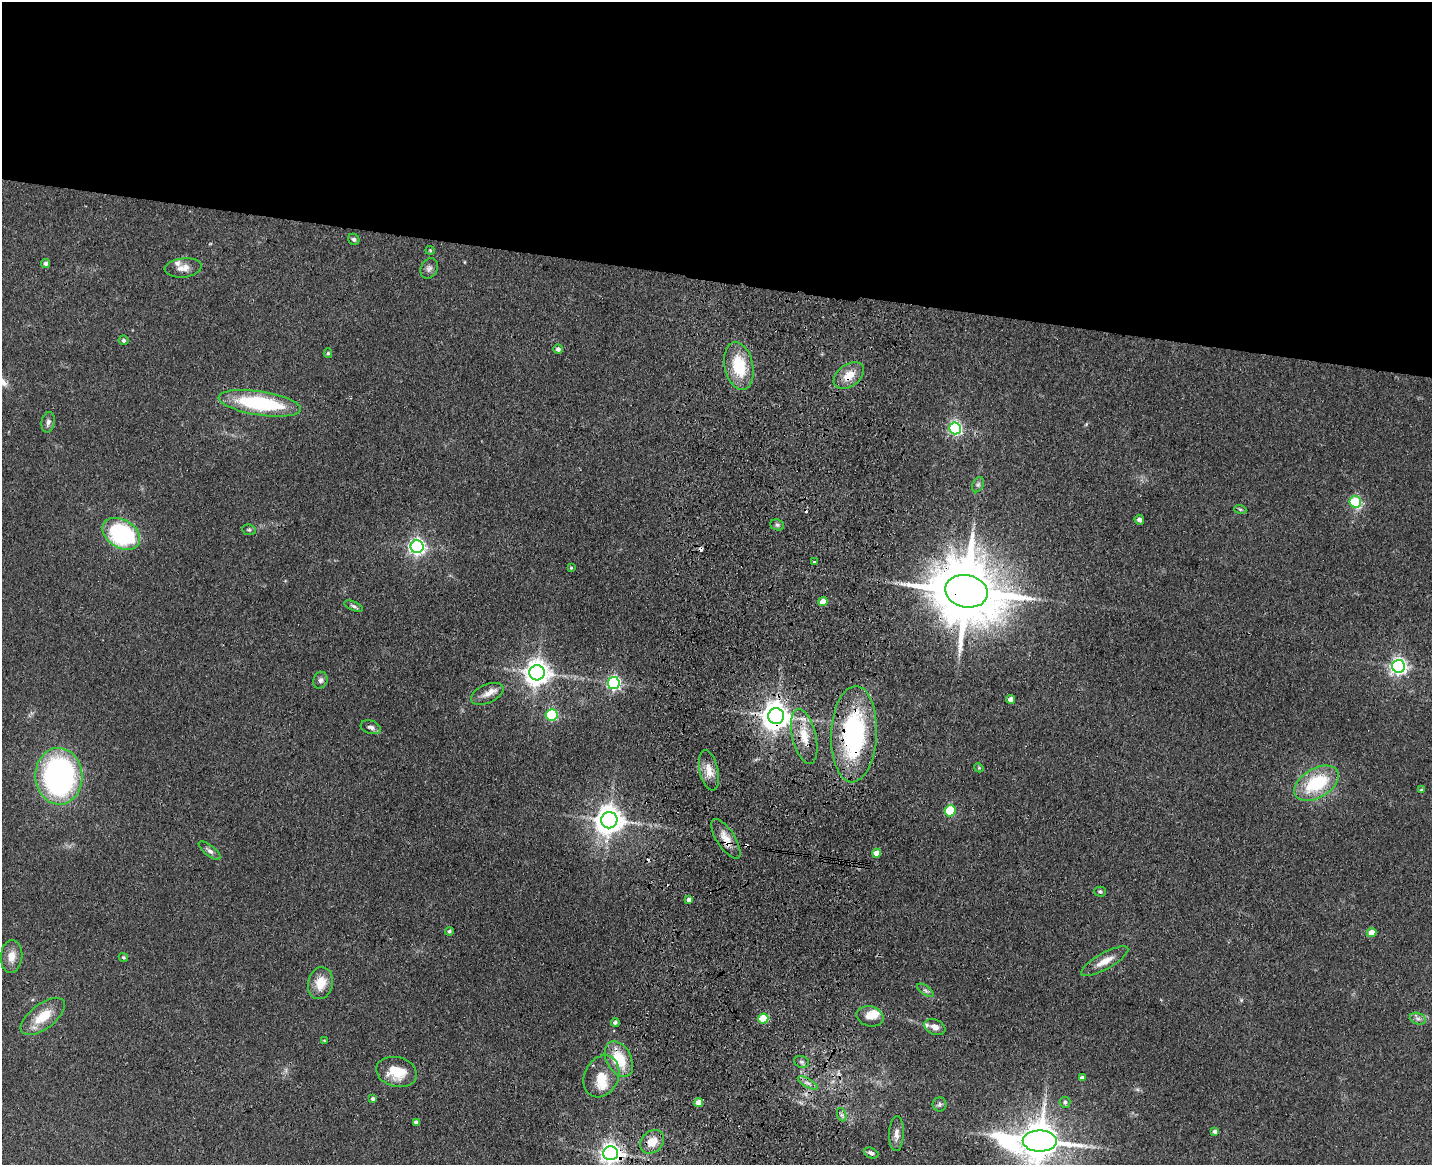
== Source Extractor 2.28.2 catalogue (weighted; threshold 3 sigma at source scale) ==
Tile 2 of 3 x 4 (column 2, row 1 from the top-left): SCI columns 1764-3193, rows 3507-4669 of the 4844 x 4686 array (HDU 1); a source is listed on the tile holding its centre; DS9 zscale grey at full resolution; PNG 1434 x 1167 px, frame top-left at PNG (2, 2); each listed source drawn as its Kron ellipse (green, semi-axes under 4 px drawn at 4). Shown black and unused: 24% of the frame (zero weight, under 3 of 4 exposures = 6% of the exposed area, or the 3 px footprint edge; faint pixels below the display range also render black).
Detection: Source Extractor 2.28.2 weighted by HDU 2 'WHT'; one run over the whole footprint, this tile lists its part. Background 0.0939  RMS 0.0065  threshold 0.0295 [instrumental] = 3 sigma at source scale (4.5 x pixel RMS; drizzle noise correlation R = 1.50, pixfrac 1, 0.05/0.05 arcsec/px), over >= 5 px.
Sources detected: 90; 4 cosmic-ray / hot-pixel residue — neither listed nor drawn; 5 inside a brighter listed object's ellipse — not listed separately; the other 81 listed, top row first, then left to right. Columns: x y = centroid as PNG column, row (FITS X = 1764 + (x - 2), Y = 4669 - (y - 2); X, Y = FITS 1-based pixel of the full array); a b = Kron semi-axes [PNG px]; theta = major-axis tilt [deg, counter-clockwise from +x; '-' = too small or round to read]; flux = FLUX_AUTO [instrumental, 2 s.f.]
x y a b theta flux
354 239 6 5 - 1.4
430 250 4 4 - 0.73
45 263 4 4 - 2.2
183 268 18 9 6 5.7
429 268 11 8 64 2.8
123 340 5 5 - 1.3
558 349 4 4 - 2.4
328 353 5 4 - 0.89
739 366 24 14 -78 26
849 375 17 11 37 11
260 403 41 12 -9 64
48 422 10 6 79 2.4
955 428 6 6 - 130
978 485 8 5 63 1.6
1355 502 6 5 - 38
1240 509 6 4 -19 0.94
1139 520 5 5 - 2.3
777 525 7 5 -21 1.6
249 530 7 5 -10 1.2
121 534 20 14 -31 81
417 547 6 6 - 240
814 562 3 3 - 1.2
571 568 3 3 - 0.71
966 591 21 16 -12 6800
823 602 4 4 - 9.5
354 606 10 4 -24 1.6
1399 666 6 6 - 240
537 673 7 7 - 670
320 680 8 7 - 2.2
614 683 6 6 - 130
487 694 17 9 24 5.1
1011 699 4 4 - 4
551 715 6 6 - 58
776 716 8 8 - 880
371 727 10 6 -17 2.5
854 734 48 23 87 100
804 736 28 12 -76 15
979 768 5 3 - 0.67
709 770 20 9 -77 8.2
59 776 28 23 -87 160
1316 783 24 14 30 40
1421 790 4 4 - 0.75
950 811 5 5 - 31
609 820 8 8 - 830
726 839 23 9 -57 8.2
210 851 13 5 -38 2.4
877 853 4 4 - 7.5
1100 892 6 5 - 1.3
689 900 4 4 - 2.7
449 931 4 4 - 1.1
1371 932 5 4 - 6.9
11 956 16 11 85 7.7
123 957 5 4 - 1
1105 961 26 8 29 8.3
320 983 16 12 77 12
925 990 9 4 -35 1.8
870 1016 13 10 -15 6.8
43 1017 26 12 37 16
763 1018 5 5 - 29
1418 1019 8 5 -16 2.1
615 1022 4 4 - 1.5
935 1027 11 7 -23 4.2
324 1040 3 2 - 0.46
619 1059 19 12 -62 22
801 1062 7 6 - 1.7
397 1072 21 14 -15 18
601 1076 22 17 64 13
1082 1078 4 4 - 2.7
808 1083 11 3 -29 2.2
373 1099 4 4 - 1.5
699 1102 4 4 - 8.7
1065 1102 5 5 - 1.8
939 1104 7 7 - 1.7
842 1115 7 4 -71 1.7
416 1122 4 4 - 2
1215 1132 4 4 - 1.8
896 1134 17 7 88 4.5
1040 1141 17 10 -1 2200
652 1142 13 10 44 9.1
611 1153 7 7 - 410
871 1153 7 5 -23 2.2
Overlapping masked pixels (flux is a lower limit): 10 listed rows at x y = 849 375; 966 591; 776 716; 854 734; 804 736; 609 820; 726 839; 619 1059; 1040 1141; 611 1153
Isophote crosses this tile's border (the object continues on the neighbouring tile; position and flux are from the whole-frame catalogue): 2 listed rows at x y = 1040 1141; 611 1153